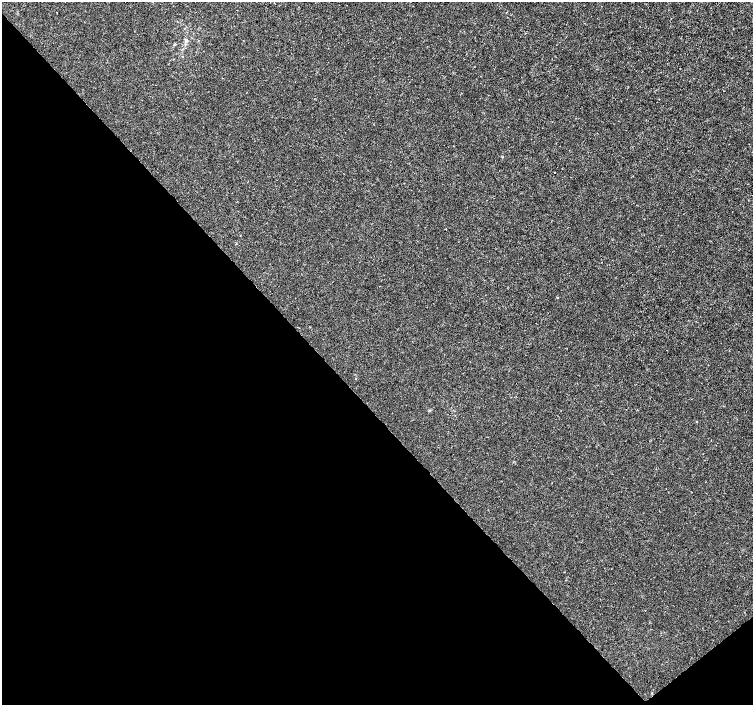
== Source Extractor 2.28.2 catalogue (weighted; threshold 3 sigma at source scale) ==
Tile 14 of 4 x 4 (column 2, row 4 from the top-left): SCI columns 1507-3007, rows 210-1614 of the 6011 x 5972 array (HDU 1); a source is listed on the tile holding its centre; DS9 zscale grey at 2 x 2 block average (1 PNG px = mean of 2 x 2 image px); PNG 755 x 707 px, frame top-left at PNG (2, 2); no overlay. Shown black and unused: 43% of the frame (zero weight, under 3 of 4 exposures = <1% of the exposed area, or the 3 px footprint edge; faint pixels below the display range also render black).
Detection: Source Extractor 2.28.2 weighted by HDU 2 'WHT'; one run over the whole footprint, this tile lists its part. Background -3.32e-04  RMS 0.0012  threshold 0.00538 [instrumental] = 3 sigma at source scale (4.5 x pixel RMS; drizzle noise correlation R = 1.50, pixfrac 1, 0.0396/0.0396 arcsec/px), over >= 5 px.
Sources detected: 6; all 6 listed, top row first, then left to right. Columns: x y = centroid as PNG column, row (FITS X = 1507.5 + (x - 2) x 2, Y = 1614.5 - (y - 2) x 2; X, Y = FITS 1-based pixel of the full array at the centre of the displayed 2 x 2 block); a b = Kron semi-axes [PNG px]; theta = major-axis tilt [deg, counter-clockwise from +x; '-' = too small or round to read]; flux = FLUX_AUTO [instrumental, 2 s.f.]
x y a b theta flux
525 33 2 2 - 0.17
186 40 5 2 - 0.35
174 44 4 2 - 0.25
356 378 2 2 - 0.11
429 410 5 2 - 0.27
697 421 2 2 - 0.2